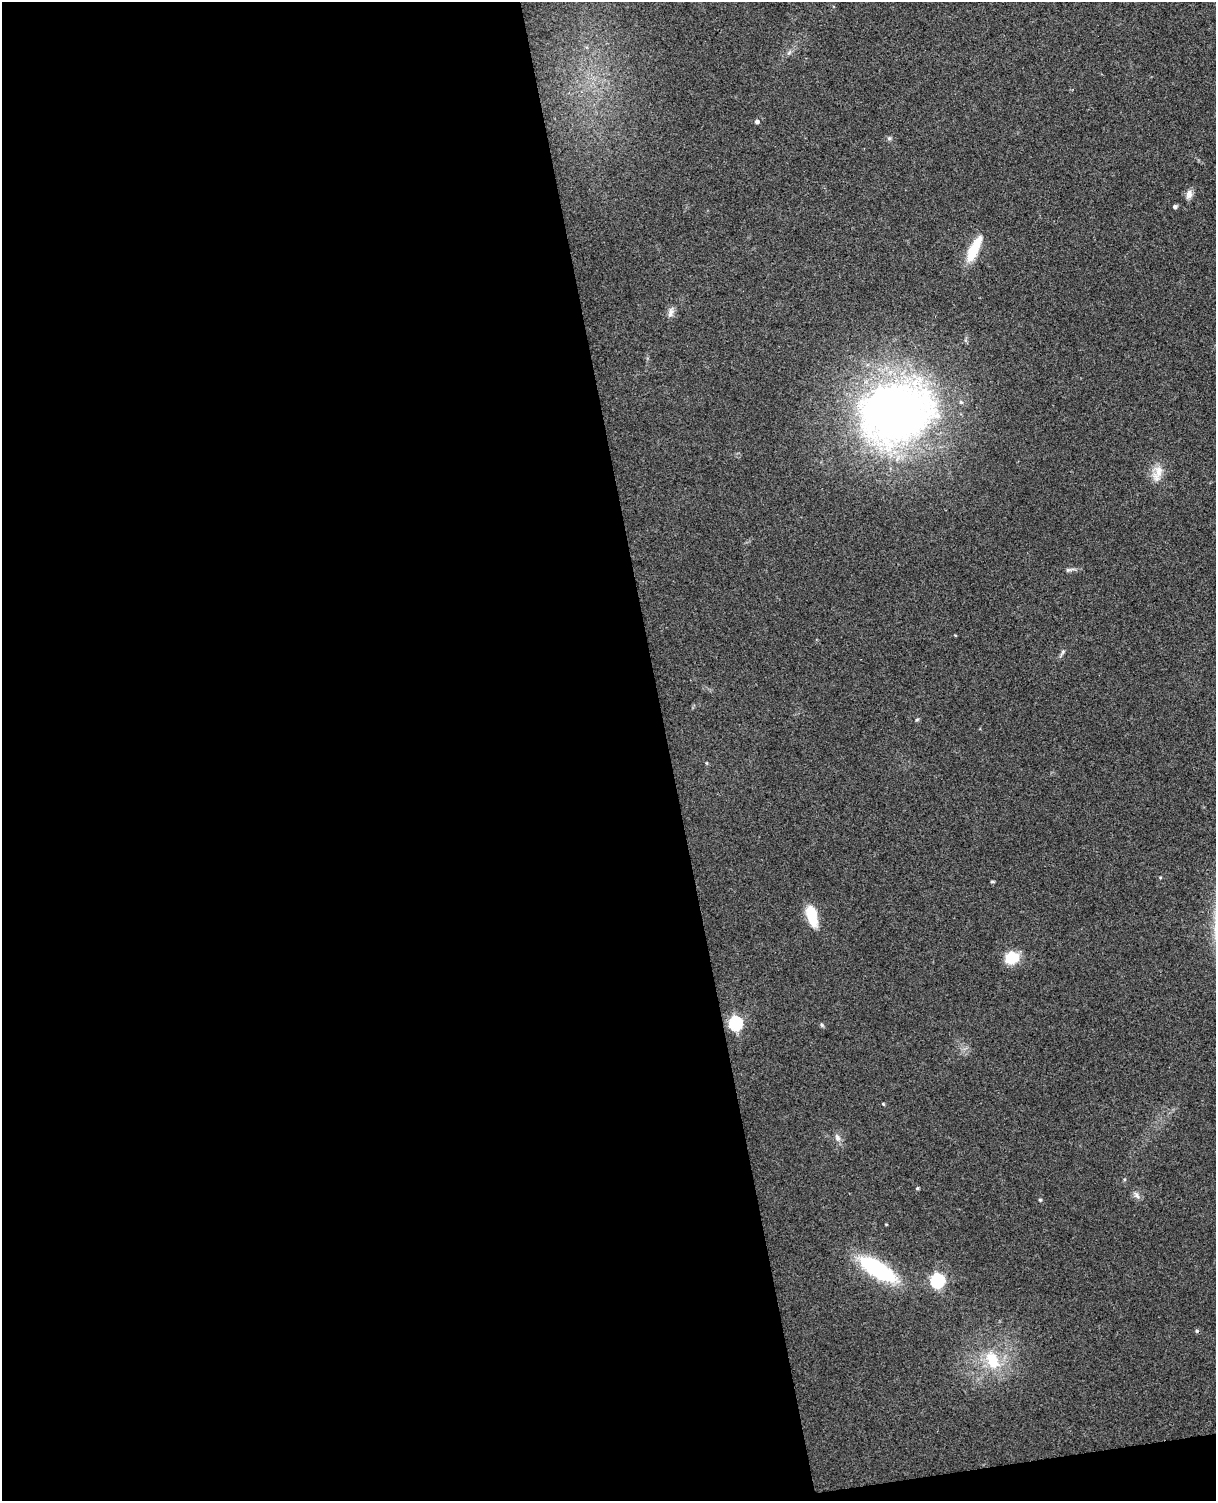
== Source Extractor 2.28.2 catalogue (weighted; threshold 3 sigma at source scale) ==
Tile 9 of 4 x 3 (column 1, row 3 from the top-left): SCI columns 57-1270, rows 150-1648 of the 4968 x 4909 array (HDU 1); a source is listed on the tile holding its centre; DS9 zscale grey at full resolution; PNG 1218 x 1503 px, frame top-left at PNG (2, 2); no overlay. Shown black and unused: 56% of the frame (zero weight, under 3 of 4 exposures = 5% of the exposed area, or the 3 px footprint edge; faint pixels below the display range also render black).
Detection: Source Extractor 2.28.2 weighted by HDU 2 'WHT'; one run over the whole footprint, this tile lists its part. Background 0.0696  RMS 0.0075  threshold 0.0337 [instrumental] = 3 sigma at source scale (4.5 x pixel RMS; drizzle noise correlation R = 1.50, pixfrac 1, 0.05/0.05 arcsec/px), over >= 5 px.
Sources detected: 26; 1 cosmic-ray / hot-pixel residue — not listed; the other 25 listed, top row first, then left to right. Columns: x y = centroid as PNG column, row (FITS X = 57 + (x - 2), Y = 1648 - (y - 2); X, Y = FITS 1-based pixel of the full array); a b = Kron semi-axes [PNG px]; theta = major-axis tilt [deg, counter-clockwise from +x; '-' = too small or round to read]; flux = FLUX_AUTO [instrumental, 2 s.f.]
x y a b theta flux
757 122 5 4 - 2
889 138 6 5 - 1.3
1189 194 12 8 80 3.9
1175 206 5 4 - 2.1
974 249 32 10 64 20
671 312 15 6 73 3.4
897 412 92 73 21 430
1158 471 19 10 -88 8.9
1068 570 7 5 13 1.6
1062 652 7 4 70 1.4
917 719 5 3 - 0.86
992 882 5 3 - 0.98
812 916 24 11 -75 19
1012 957 11 10 - 26
736 1023 6 6 - 120
822 1025 6 4 -71 0.98
883 1104 4 4 - 0.65
838 1138 11 7 -65 3.1
917 1188 4 3 - 1
1136 1195 11 6 -53 2.9
1040 1200 5 4 - 0.87
886 1224 4 2 - 0.52
878 1270 45 16 -31 66
937 1280 6 6 - 140
992 1360 27 17 -66 26